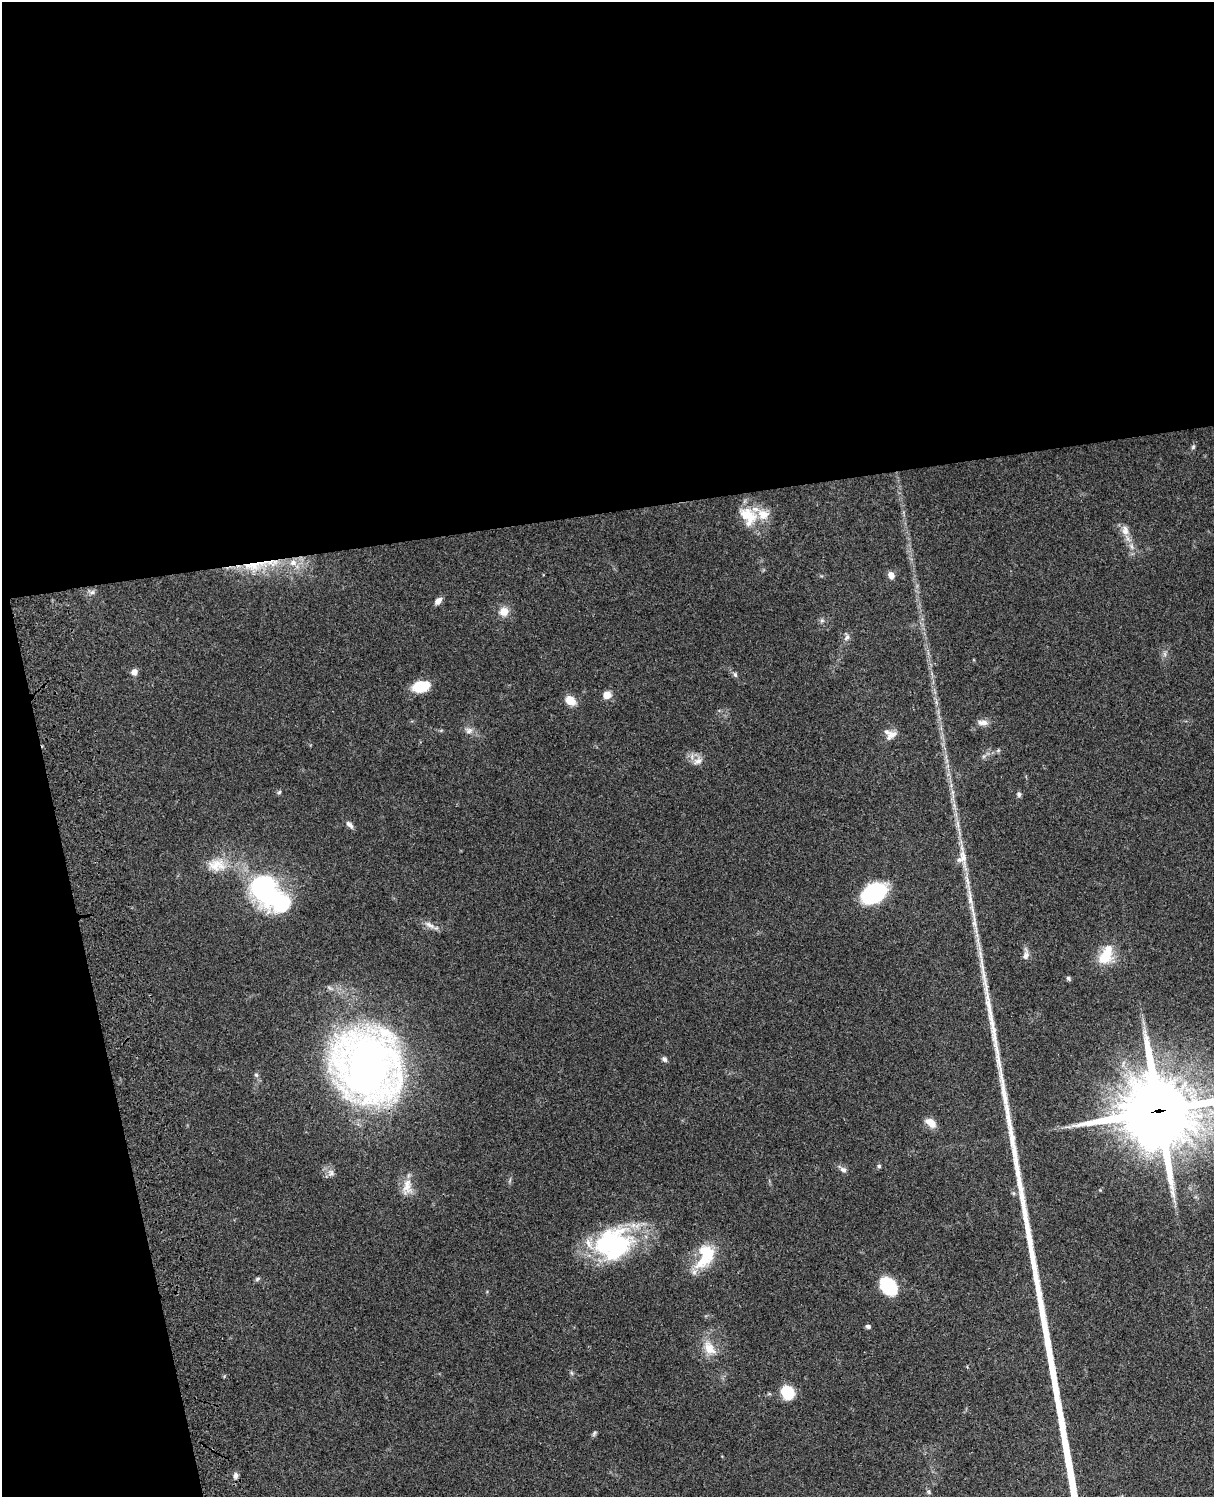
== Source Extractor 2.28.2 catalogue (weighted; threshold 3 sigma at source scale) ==
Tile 1 of 4 x 3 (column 1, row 1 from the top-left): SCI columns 122-1333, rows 3269-4763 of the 5086 x 4928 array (HDU 1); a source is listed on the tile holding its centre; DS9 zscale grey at full resolution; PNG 1216 x 1499 px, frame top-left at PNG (2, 2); no overlay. Shown black and unused: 39% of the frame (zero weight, under 3 of 4 exposures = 6% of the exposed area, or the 3 px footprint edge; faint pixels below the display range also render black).
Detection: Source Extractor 2.28.2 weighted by HDU 2 'WHT'; one run over the whole footprint, this tile lists its part. Background 0.0753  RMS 0.0059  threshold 0.0264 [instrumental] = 3 sigma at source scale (4.5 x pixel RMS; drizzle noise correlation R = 1.50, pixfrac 1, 0.05/0.05 arcsec/px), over >= 5 px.
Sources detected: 66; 4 inside a brighter object's white glare — not listed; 5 inside a brighter listed object's ellipse — not listed separately; the other 57 listed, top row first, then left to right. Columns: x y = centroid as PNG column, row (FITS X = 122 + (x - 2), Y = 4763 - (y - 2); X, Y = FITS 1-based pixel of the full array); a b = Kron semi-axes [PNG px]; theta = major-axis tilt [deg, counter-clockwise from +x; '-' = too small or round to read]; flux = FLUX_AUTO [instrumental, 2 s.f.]
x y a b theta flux
1193 447 6 5 - 0.96
748 515 29 17 -33 17
1125 530 15 10 -82 4.9
253 565 42 15 7 24
891 575 8 6 -68 3.7
92 592 10 6 -10 1.9
438 601 9 6 46 3.4
504 612 12 11 - 6
822 621 7 4 -19 1.1
847 637 11 7 73 2.3
1165 654 7 4 -71 1.2
134 672 8 8 - 2.9
735 675 7 5 -85 1.2
421 686 18 11 10 14
607 695 10 8 11 4.6
570 700 11 9 -42 8
983 723 15 7 -1 3.4
469 730 11 8 -12 3
891 735 17 9 34 4.6
998 750 6 4 -73 0.73
984 756 6 4 71 1.1
697 761 13 9 19 4
279 792 6 5 - 0.96
952 792 7 4 72 1.2
1019 794 6 6 - 1.3
349 825 11 6 -46 2.4
963 856 31 9 -80 9.3
217 865 28 17 -2 14
262 889 32 23 63 62
874 893 23 15 29 59
972 910 34 6 -76 8
430 925 18 6 -28 3.6
978 941 18 4 -78 4.4
1026 955 14 7 83 3.2
1106 955 25 14 63 16
1068 978 6 5 - 1.1
664 1059 8 6 -57 1.5
368 1066 56 49 -69 450
256 1075 6 5 - 1.1
1159 1111 29 28 - 3900
931 1123 12 8 -39 6.9
879 1166 6 5 - 0.98
843 1170 9 6 -23 2.2
331 1173 11 9 -63 3
407 1187 25 14 84 8.2
1100 1190 4 4 - 0.57
589 1244 22 8 -60 6.8
614 1244 44 22 64 48
705 1255 33 18 66 25
257 1279 7 5 34 1.1
888 1286 14 10 -50 38
868 1326 6 5 - 1.4
709 1348 23 14 -57 9.8
787 1392 12 10 -53 20
594 1433 8 5 53 1.1
235 1475 8 6 86 2
929 1492 7 5 85 0.94
Overlapping masked pixels (flux is a lower limit): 2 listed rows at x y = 253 565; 1159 1111
Isophote crosses this tile's border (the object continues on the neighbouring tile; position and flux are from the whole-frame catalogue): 1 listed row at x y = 1159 1111